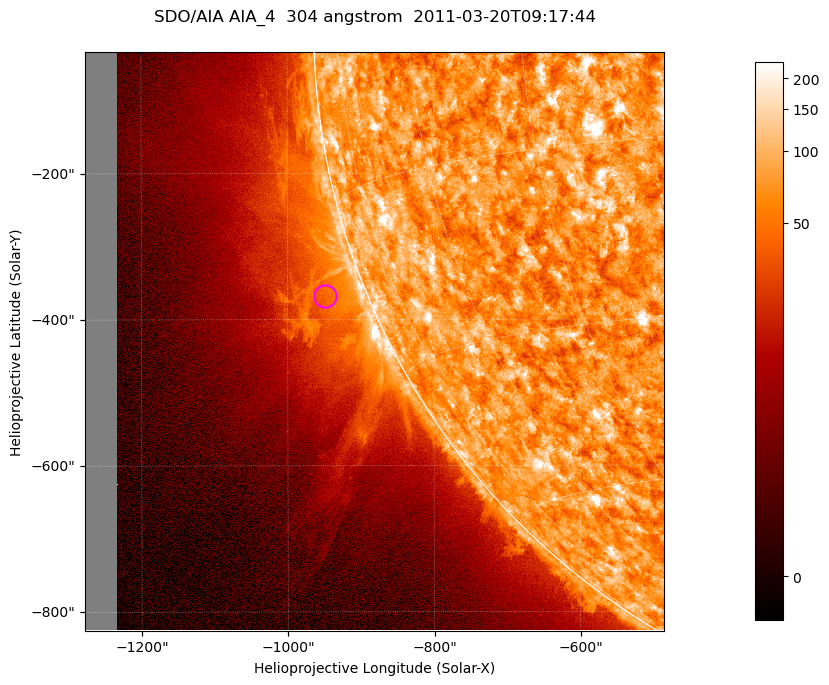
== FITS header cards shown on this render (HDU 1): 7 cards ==
TELESCOP= 'SDO/AIA '           / For AIA: SDO/AIA
INSTRUME= 'AIA_4   '           / For AIA: AIA_ATA1, AIA_ATA2, AIA_ATA3 or AIA_AT
WAVELNTH=                  304 / [angstrom] Wavelength
WAVEUNIT= 'angstrom'           / Wavelength unit: angstrom
DATE-OBS= '2011-03-20T09:17:44.123' / [ISO] Date when observation started; ISO 8
CTYPE1  = 'HPLN-TAN'           / CTYPE1; Typically HPLN
CTYPE2  = 'HPLT-TAN'           / CTYPE2; Typically HPLT

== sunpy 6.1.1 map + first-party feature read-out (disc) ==
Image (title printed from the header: SDO/AIA AIA_4  304 angstrom  2011-03-20T09:17:44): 1320 x 1320 px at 0.6 arcsec/px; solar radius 964 arcsec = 1605 px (partial field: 9.1% of the solar disc is inside the frame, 42% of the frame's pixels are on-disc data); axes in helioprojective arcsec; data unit not stated in the header (colour bar unlabelled)
Orientation: roll -0.132 deg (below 1 deg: not rotated)
Missing data: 5.5% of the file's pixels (0.0% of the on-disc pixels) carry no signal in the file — blank (NaN) pixels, whole columns, Tx -1278..-1232 arcsec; drawn neutral grey and excluded from every search
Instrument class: DISC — disc imager (sunpy class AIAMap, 304 A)
Bright regions (active regions / flare kernels): reference = the on-disc median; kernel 11 px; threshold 5 sigma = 118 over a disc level ~73.5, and >= 1.15x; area >= 1742 px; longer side >= 16 px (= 9.6 arcsec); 0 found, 0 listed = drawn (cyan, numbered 1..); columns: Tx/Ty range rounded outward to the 2 arcsec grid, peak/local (2 s.f.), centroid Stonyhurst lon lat
Off-limb structures (1.02-1.3 R_sun): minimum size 400 px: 6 found; the strongest spans PA ~100..125 deg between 1.02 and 1.15 R_sun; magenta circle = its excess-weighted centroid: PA ~110 deg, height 1.06 R_sun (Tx ~-950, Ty ~-368 arcsec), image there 1.9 x the reference